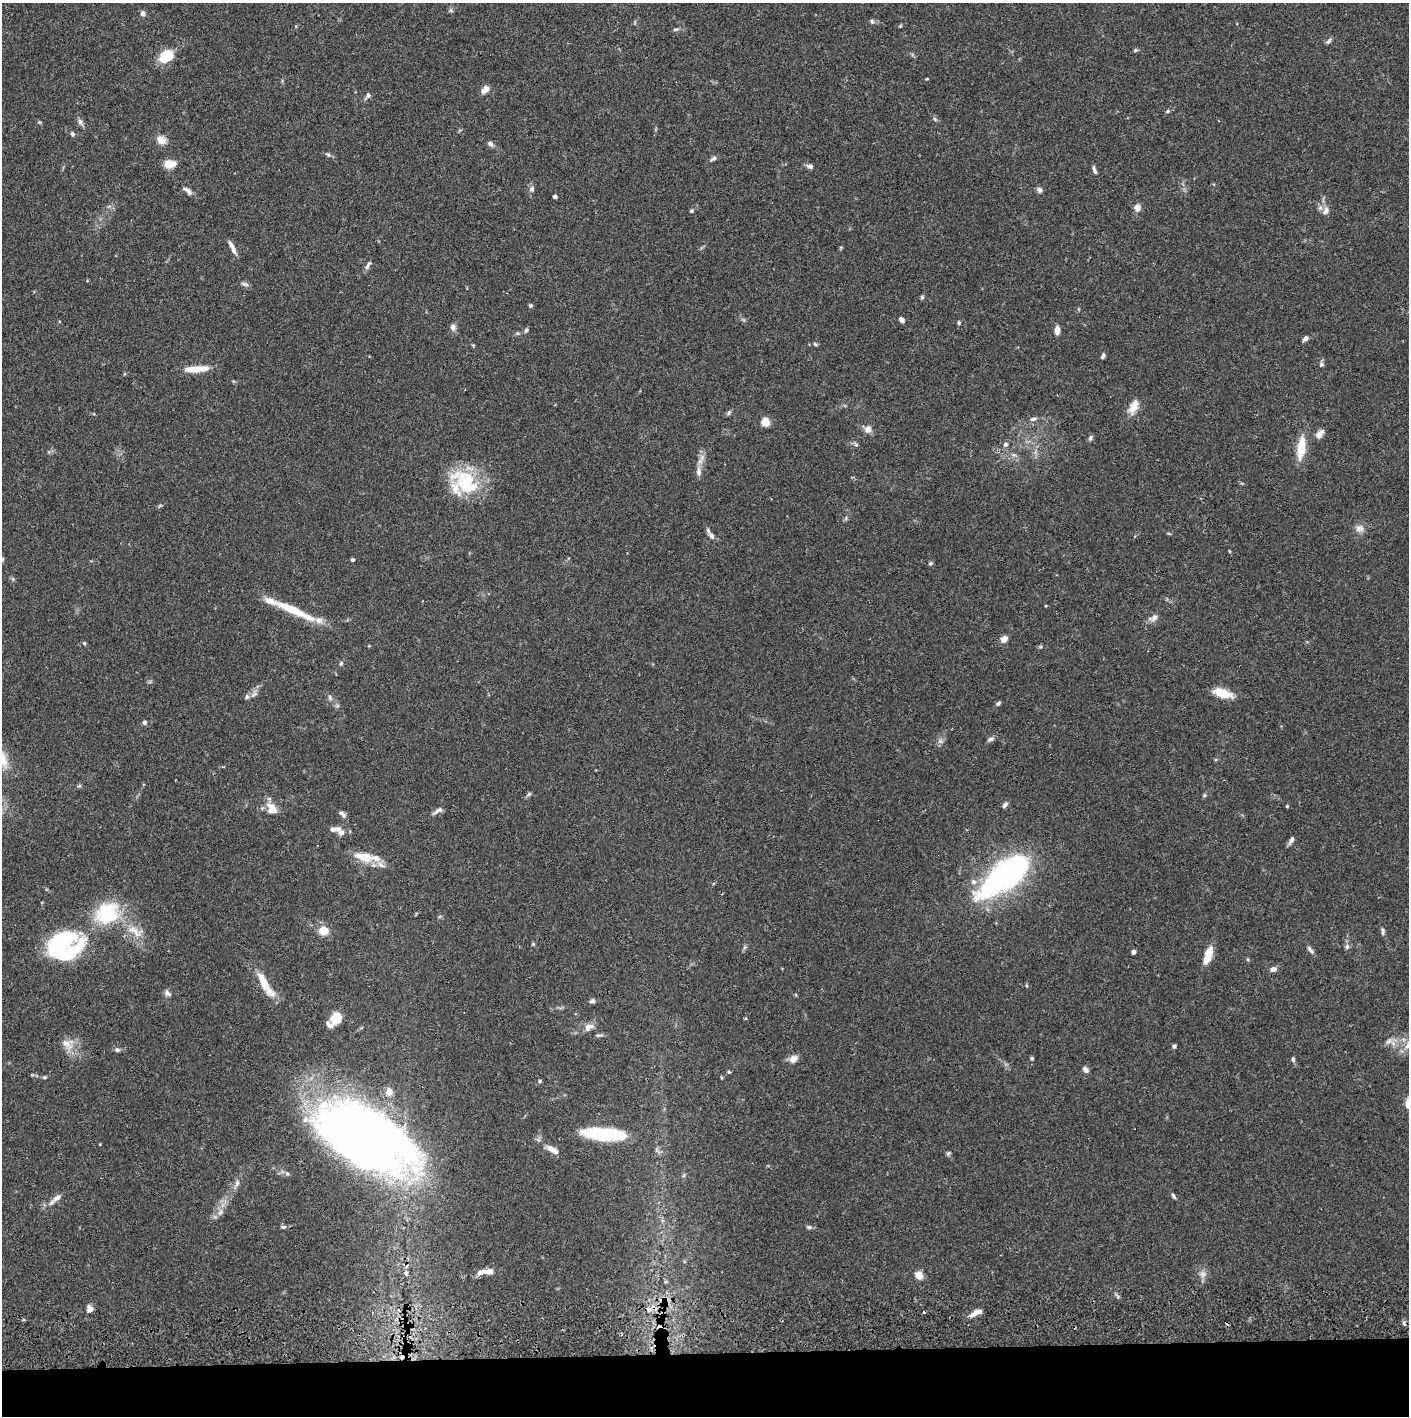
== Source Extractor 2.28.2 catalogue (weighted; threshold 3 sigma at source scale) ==
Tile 8 of 3 x 3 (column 2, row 3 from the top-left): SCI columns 1410-2816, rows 57-1470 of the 4229 x 4357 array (HDU 1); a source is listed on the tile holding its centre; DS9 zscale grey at full resolution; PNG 1411 x 1418 px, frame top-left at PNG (2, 3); no overlay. Shown black and unused: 5% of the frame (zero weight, under 2 of 3 exposures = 3% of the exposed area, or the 3 px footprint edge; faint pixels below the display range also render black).
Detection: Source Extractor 2.28.2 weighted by HDU 2 'WHT'; one run over the whole footprint, this tile lists its part. Background 0.0681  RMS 0.0049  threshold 0.0219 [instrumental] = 3 sigma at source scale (4.5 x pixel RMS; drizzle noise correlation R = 1.50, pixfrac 1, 0.05/0.05 arcsec/px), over >= 5 px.
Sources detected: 165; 2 too faint to see at this stretch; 3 inside a brighter object's white glare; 7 cosmic-ray / hot-pixel residue — not listed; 12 inside a brighter listed object's ellipse — not listed separately; the other 141 listed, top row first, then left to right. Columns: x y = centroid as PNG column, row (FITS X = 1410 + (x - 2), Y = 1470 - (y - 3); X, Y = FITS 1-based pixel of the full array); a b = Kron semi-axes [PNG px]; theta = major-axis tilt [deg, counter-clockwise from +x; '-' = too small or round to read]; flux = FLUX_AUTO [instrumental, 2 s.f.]
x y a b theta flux
451 11 6 4 -20 0.67
143 13 6 6 - 1.8
872 21 6 5 - 0.92
900 26 5 4 - 0.48
675 29 8 4 9 0.83
1328 41 9 5 45 1.1
1135 50 6 4 21 0.74
166 56 15 11 42 14
927 79 4 3 - 0.38
485 90 10 7 41 3.1
368 95 8 5 63 1.3
1168 111 6 5 - 0.88
935 119 8 3 -45 0.7
39 122 5 4 - 0.61
80 122 8 6 -72 1.4
72 134 6 5 - 0.92
161 140 13 11 -34 4.1
490 144 7 5 -40 1.6
328 155 6 5 - 0.88
713 159 9 5 27 1.3
170 164 13 9 6 5.3
810 166 9 6 -15 1.5
1094 170 11 4 -72 1.4
532 189 8 6 88 1.4
1039 190 7 6 - 1.7
188 191 14 6 -41 2.2
555 197 4 4 - 1.9
1137 207 8 7 - 3.1
691 211 6 4 15 0.65
1325 211 12 8 58 2.6
232 248 18 5 -63 2.8
368 265 13 4 60 1.5
244 284 10 5 -10 1.3
922 297 5 5 - 0.71
530 305 5 4 - 0.77
901 320 7 5 -47 1.8
959 323 5 5 - 0.71
453 327 8 8 - 1.8
526 330 7 5 72 0.87
1057 330 9 5 88 3.2
517 333 5 4 - 0.66
1305 339 6 4 50 2
815 344 5 5 - 0.75
1103 356 7 4 65 1.1
1321 364 7 5 2 1
196 369 27 7 4 8.5
1133 407 20 10 62 5.7
729 413 6 4 88 0.82
1033 419 10 5 16 1.4
765 422 5 5 - 19
868 429 9 9 - 3
1320 434 13 7 48 2.9
1090 438 8 5 70 1
1005 444 7 6 - 1.4
856 445 6 5 - 0.92
1301 448 26 9 83 13
1014 455 7 5 0 1.3
699 472 15 7 -85 2.8
465 482 40 26 -37 29
160 506 6 4 19 0.61
1359 528 12 10 2 3.1
712 536 11 6 -53 1.8
352 560 4 4 - 0.85
930 563 5 5 - 0.81
1046 606 3 3 - 0.43
292 610 51 9 -24 17
1153 618 14 7 20 2.5
1004 639 8 6 47 3.1
84 643 5 4 - 0.65
1041 647 6 5 - 0.72
341 663 6 5 - 0.92
1222 693 21 9 -18 10
254 694 14 7 57 2.4
330 697 9 4 -64 1.2
998 704 7 5 42 0.97
144 722 6 5 - 1.4
990 739 9 5 17 1.4
79 786 5 4 - 0.67
529 794 6 5 - 0.98
1204 795 6 5 - 0.67
1005 805 8 5 50 1.4
1287 806 4 4 - 0.45
272 809 18 11 -51 6.1
438 811 16 5 31 1.9
342 814 11 5 -39 1.6
333 829 8 6 -16 1.5
341 832 9 7 -38 2.6
1291 840 11 5 60 1.6
363 856 27 12 -15 9.8
1008 873 55 21 39 140
107 913 36 28 32 30
134 931 27 10 -39 8.5
323 931 9 8 - 8.5
1383 931 11 4 89 1.1
58 944 32 15 31 54
533 944 5 4 - 0.56
1347 946 8 6 88 1.4
745 947 7 4 71 0.85
1310 950 13 5 -53 1.6
1133 952 4 4 - 1.7
1208 955 21 8 71 7.5
1273 969 7 6 - 2.3
263 981 33 9 -62 11
167 993 10 7 -46 1.7
592 1001 8 5 16 1.2
336 1018 13 10 60 8.5
589 1027 14 8 32 3.2
598 1035 10 4 8 1.1
1389 1041 12 6 36 2.3
67 1044 20 14 -24 6.4
1408 1044 16 7 61 4.1
1174 1046 5 4 - 0.98
117 1050 7 6 - 1.2
1032 1058 4 4 - 0.74
793 1059 9 7 41 3.9
1293 1059 7 5 -86 1
1085 1069 7 6 - 1.8
729 1072 5 4 - 0.61
44 1077 6 4 20 0.74
540 1081 5 4 - 0.78
389 1092 6 5 - 6.7
1408 1104 11 7 -82 5
605 1134 42 12 -5 37
361 1136 100 50 -32 430
100 1144 4 3 - 0.32
552 1149 17 7 -30 4.3
948 1153 6 5 - 0.79
287 1174 6 5 - 0.94
237 1183 12 6 69 2.2
1173 1196 9 4 -56 1
57 1198 17 6 34 2.9
220 1212 12 6 71 2.5
283 1227 8 5 9 0.97
809 1227 6 5 - 0.98
481 1272 14 7 23 3.1
406 1273 7 5 90 1.1
1203 1274 10 9 - 2.6
919 1275 8 6 -51 5.3
89 1309 9 7 -88 2.6
976 1313 17 5 25 3.7
662 1314 7 5 46 1.2
Overlapping masked pixels (flux is a lower limit): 1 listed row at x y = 662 1314
Isophote crosses this tile's border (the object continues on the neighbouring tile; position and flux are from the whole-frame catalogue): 2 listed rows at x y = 1408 1044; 1408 1104